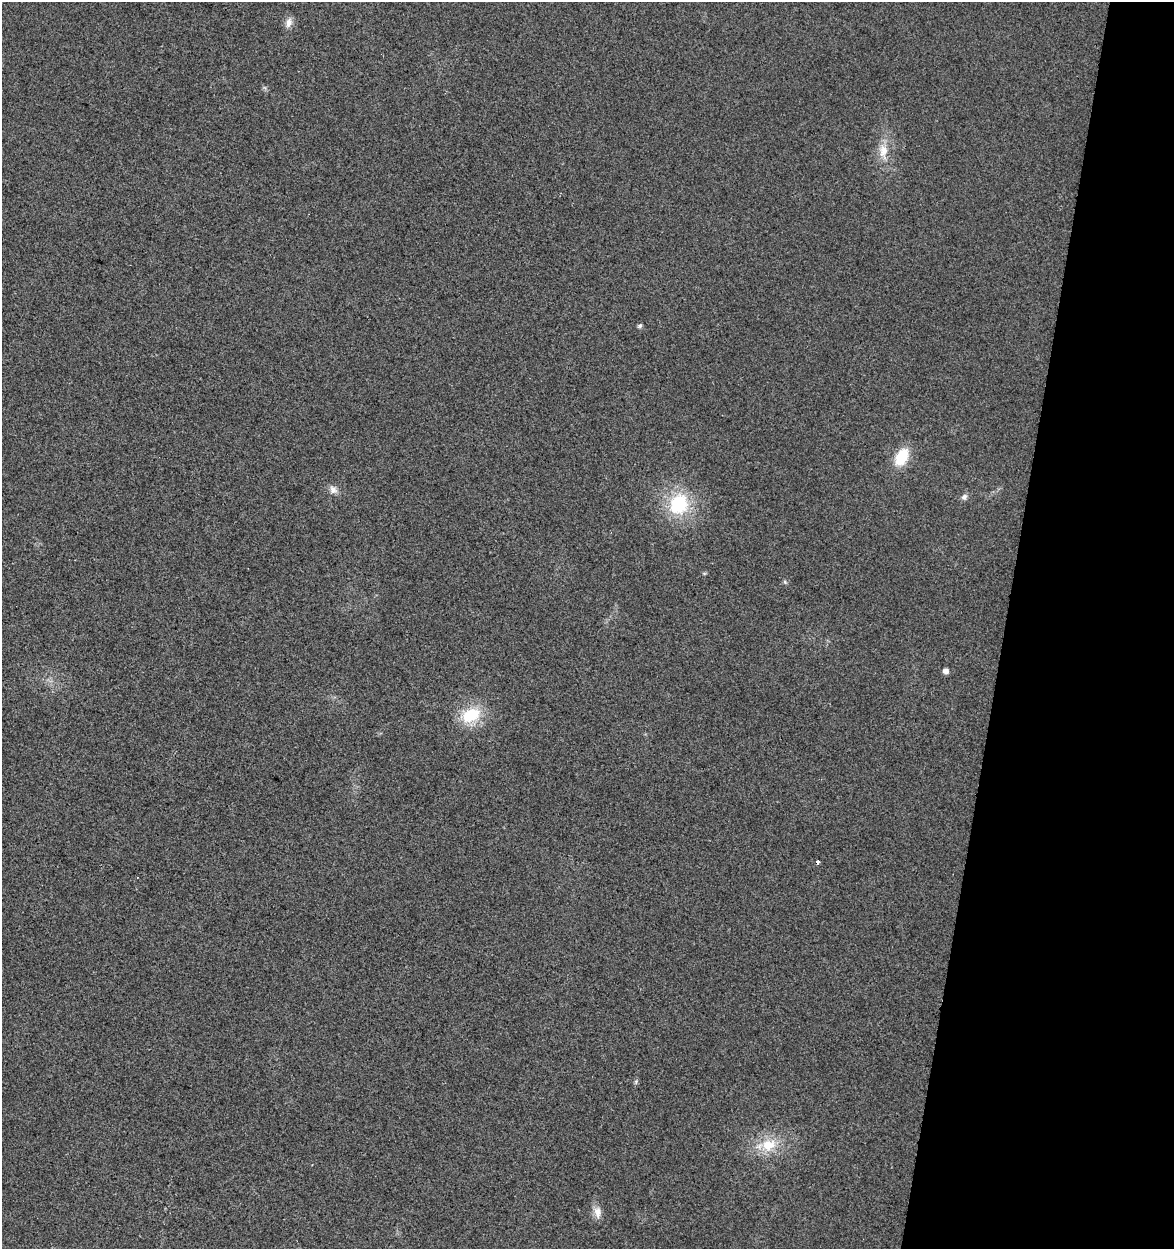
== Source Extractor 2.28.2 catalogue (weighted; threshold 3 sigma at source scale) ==
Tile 8 of 4 x 4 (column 4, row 2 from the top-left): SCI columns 3799-4970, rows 2495-3741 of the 5193 x 4995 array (HDU 1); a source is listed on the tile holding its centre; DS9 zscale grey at full resolution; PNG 1176 x 1251 px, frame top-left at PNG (2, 2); no overlay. Shown black and unused: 14% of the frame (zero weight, under 2 of 3 exposures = <1% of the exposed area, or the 3 px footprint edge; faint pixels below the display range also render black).
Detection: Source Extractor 2.28.2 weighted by HDU 2 'WHT'; one run over the whole footprint, this tile lists its part. Background 0.017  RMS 0.0078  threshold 0.035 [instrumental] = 3 sigma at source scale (4.5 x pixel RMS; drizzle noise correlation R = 1.50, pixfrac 1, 0.0396/0.0396 arcsec/px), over >= 5 px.
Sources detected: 15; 1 cosmic-ray / hot-pixel residue — not listed; the other 14 listed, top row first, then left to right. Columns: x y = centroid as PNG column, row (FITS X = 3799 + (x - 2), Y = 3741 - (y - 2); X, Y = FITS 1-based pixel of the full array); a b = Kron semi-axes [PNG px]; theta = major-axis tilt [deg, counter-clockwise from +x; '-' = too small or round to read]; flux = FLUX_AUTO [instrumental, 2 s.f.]
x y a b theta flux
289 23 13 8 72 4.9
883 151 20 12 88 12
640 325 5 5 - 1.8
902 457 17 11 62 27
333 490 11 9 -45 4.4
964 497 7 7 - 2.9
679 504 22 19 63 48
785 582 6 4 -47 1.2
946 671 5 5 - 4.8
471 715 24 16 21 29
818 862 4 3 - 5.4
636 1082 6 4 -73 1.2
768 1145 20 16 9 21
597 1212 16 10 -82 6.1